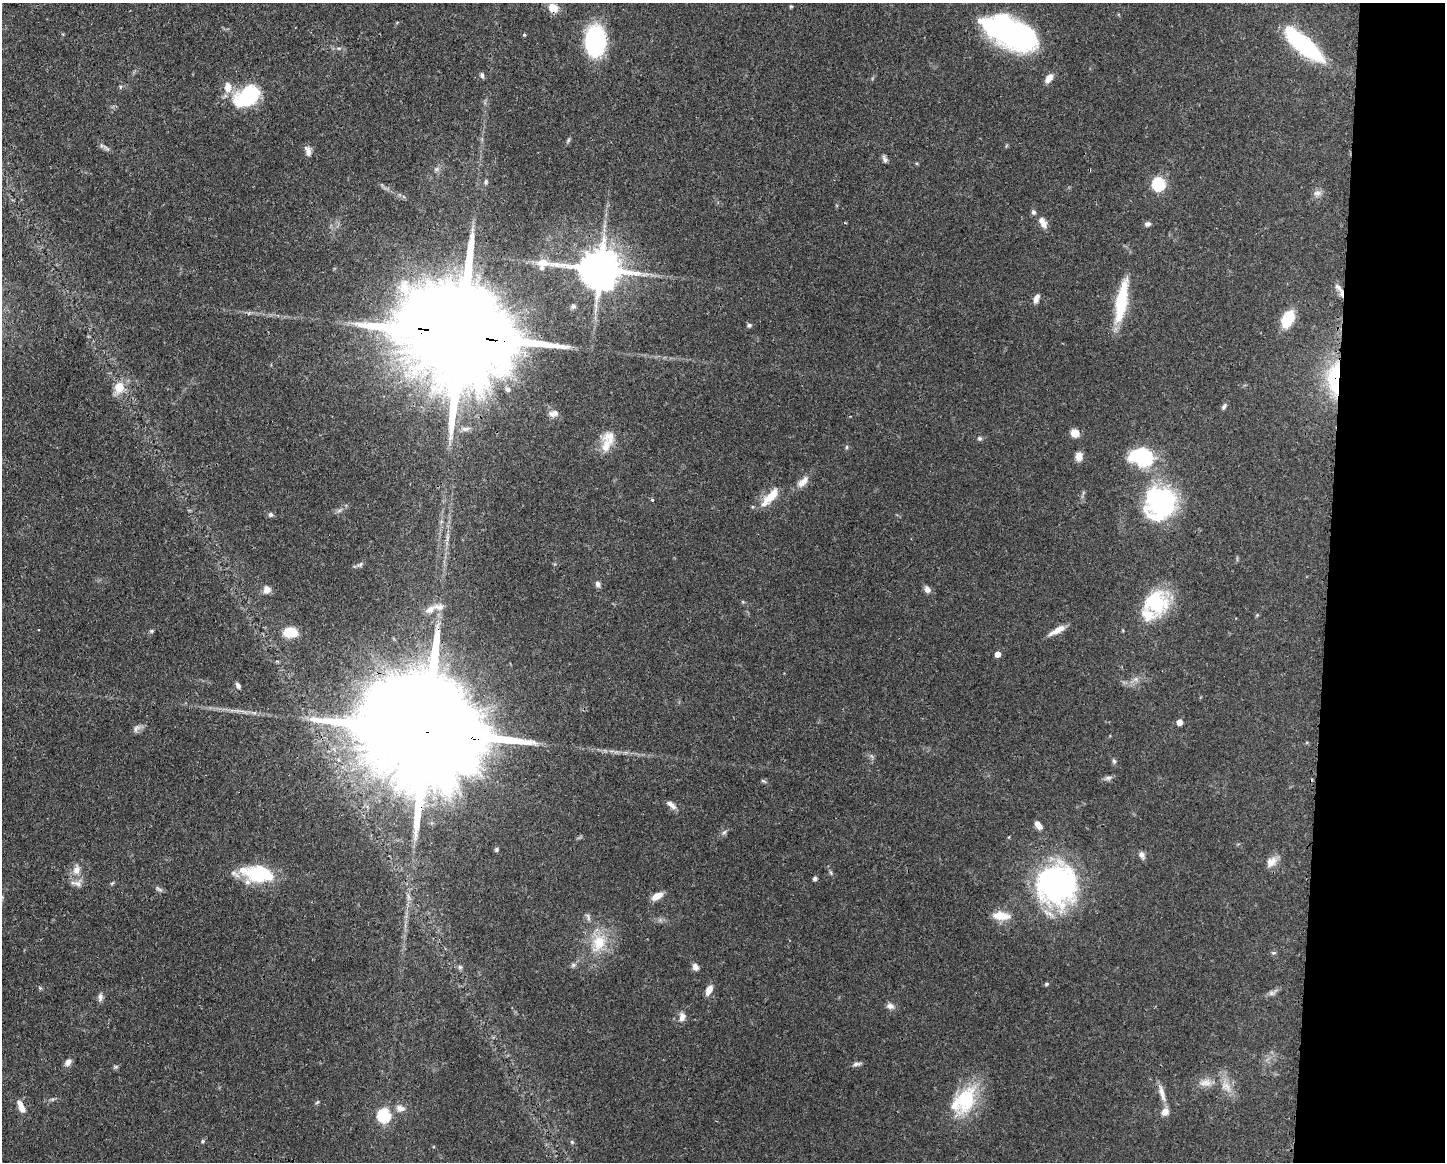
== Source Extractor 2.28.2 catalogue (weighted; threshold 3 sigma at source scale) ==
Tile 9 of 3 x 4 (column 3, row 3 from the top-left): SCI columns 3006-4448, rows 1162-2321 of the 4679 x 4643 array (HDU 1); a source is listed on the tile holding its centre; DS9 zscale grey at full resolution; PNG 1447 x 1164 px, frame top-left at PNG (2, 3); no overlay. Shown black and unused: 8% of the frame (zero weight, under 3 of 4 exposures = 1% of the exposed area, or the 3 px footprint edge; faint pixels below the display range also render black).
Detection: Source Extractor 2.28.2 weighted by HDU 2 'WHT'; one run over the whole footprint, this tile lists its part. Background 0.0565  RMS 0.0033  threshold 0.0147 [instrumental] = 3 sigma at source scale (4.5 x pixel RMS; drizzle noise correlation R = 1.50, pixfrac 1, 0.05/0.05 arcsec/px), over >= 5 px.
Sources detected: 118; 1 cosmic-ray / hot-pixel residue — not listed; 12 inside a brighter listed object's ellipse — not listed separately; the other 105 listed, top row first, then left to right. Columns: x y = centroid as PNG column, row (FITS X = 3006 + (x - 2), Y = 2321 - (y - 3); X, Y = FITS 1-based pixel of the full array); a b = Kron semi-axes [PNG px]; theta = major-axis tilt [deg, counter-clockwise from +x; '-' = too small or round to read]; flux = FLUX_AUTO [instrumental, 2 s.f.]
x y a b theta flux
791 6 6 4 0 0.34
553 8 10 9 - 4.3
1011 32 54 26 -25 76
524 35 4 4 - 0.34
595 40 27 18 89 38
1304 44 44 14 -40 41
482 75 7 5 -79 0.76
1049 78 10 6 54 2.9
120 87 6 3 72 0.42
247 96 33 21 33 20
568 140 7 5 60 0.55
308 151 13 7 -73 1.7
885 159 10 6 -63 1
436 169 7 5 20 0.85
486 182 6 5 - 0.65
1158 184 6 6 - 45
1317 193 12 8 1 1.6
1033 212 6 6 - 0.79
1043 224 11 9 -62 2.1
1147 224 7 6 - 1.1
600 269 15 11 -6 1300
1338 287 14 6 -46 1.8
1036 298 12 6 69 1.7
1121 301 52 12 80 16
573 306 7 6 - 0.75
1288 319 13 8 61 17
749 325 6 5 - 0.69
460 335 45 23 -10 14000
1334 378 45 18 89 22
119 387 12 11 - 5.2
508 389 7 6 - 0.89
1224 406 8 5 54 0.81
552 414 10 7 -53 1.5
465 429 12 6 1 1.6
1074 433 7 7 - 4.2
609 437 19 18 - 5
979 438 7 6 - 0.69
846 447 6 4 89 0.43
1079 457 11 8 82 2.1
1141 457 26 19 -10 21
803 482 20 9 44 2.9
770 497 29 9 46 6.4
652 500 3 3 - 0.56
1161 503 32 29 53 53
339 510 7 4 2 0.72
271 515 6 6 - 0.74
360 565 10 5 19 0.83
598 584 8 6 -85 1.1
927 589 8 6 -66 1.6
267 590 11 10 - 2.1
1156 603 22 21 - 25
430 609 15 9 30 2.8
1257 615 5 5 - 0.37
1057 630 23 6 28 3.3
151 631 5 5 - 0.5
290 632 15 10 2 7
997 654 5 4 - 2.5
238 685 7 5 -61 1.1
1179 722 5 5 - 2.6
136 728 13 8 46 1.4
427 731 61 24 -9 20000
1114 761 7 5 -85 0.62
1108 778 11 5 17 1
763 781 7 3 -36 0.47
673 807 10 7 -32 1.3
1038 825 9 5 -49 2.5
724 832 8 5 44 0.79
496 849 5 5 - 0.55
1142 855 11 7 -62 1.3
1271 862 17 11 48 3.1
76 870 15 10 75 3.2
258 873 37 18 -10 20
831 873 8 3 -71 0.54
815 878 4 4 - 1
112 883 6 4 44 0.45
1057 884 44 42 77 75
159 889 12 4 -32 0.77
657 896 13 6 28 3.4
1001 916 22 10 -5 5.5
588 917 12 5 -65 0.97
599 943 27 18 69 11
1273 953 7 4 6 0.54
573 965 6 6 - 0.72
460 967 7 6 - 0.68
695 967 8 7 - 1.5
1046 984 5 4 - 0.47
40 988 6 4 -43 0.46
709 990 12 6 61 2.5
1271 993 8 6 -20 0.88
100 997 11 6 86 1.3
890 1006 11 8 -24 1.5
682 1017 13 8 78 2.1
68 1062 10 7 54 1.6
857 1064 12 5 13 1
116 1067 6 4 1 0.51
1206 1083 14 11 -14 3
1226 1086 19 11 -43 4.4
1162 1093 24 7 -73 3.1
966 1100 43 26 67 20
317 1102 6 4 44 0.43
21 1107 14 6 -64 3.4
400 1108 11 8 -11 2.2
384 1115 7 6 - 37
202 1141 5 4 - 0.44
572 1142 5 5 - 0.54
Overlapping masked pixels (flux is a lower limit): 7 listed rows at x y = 553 8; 1304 44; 600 269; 460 335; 1334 378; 427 731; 21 1107
Isophote crosses this tile's border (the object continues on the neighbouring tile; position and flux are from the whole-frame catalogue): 1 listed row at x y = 1304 44